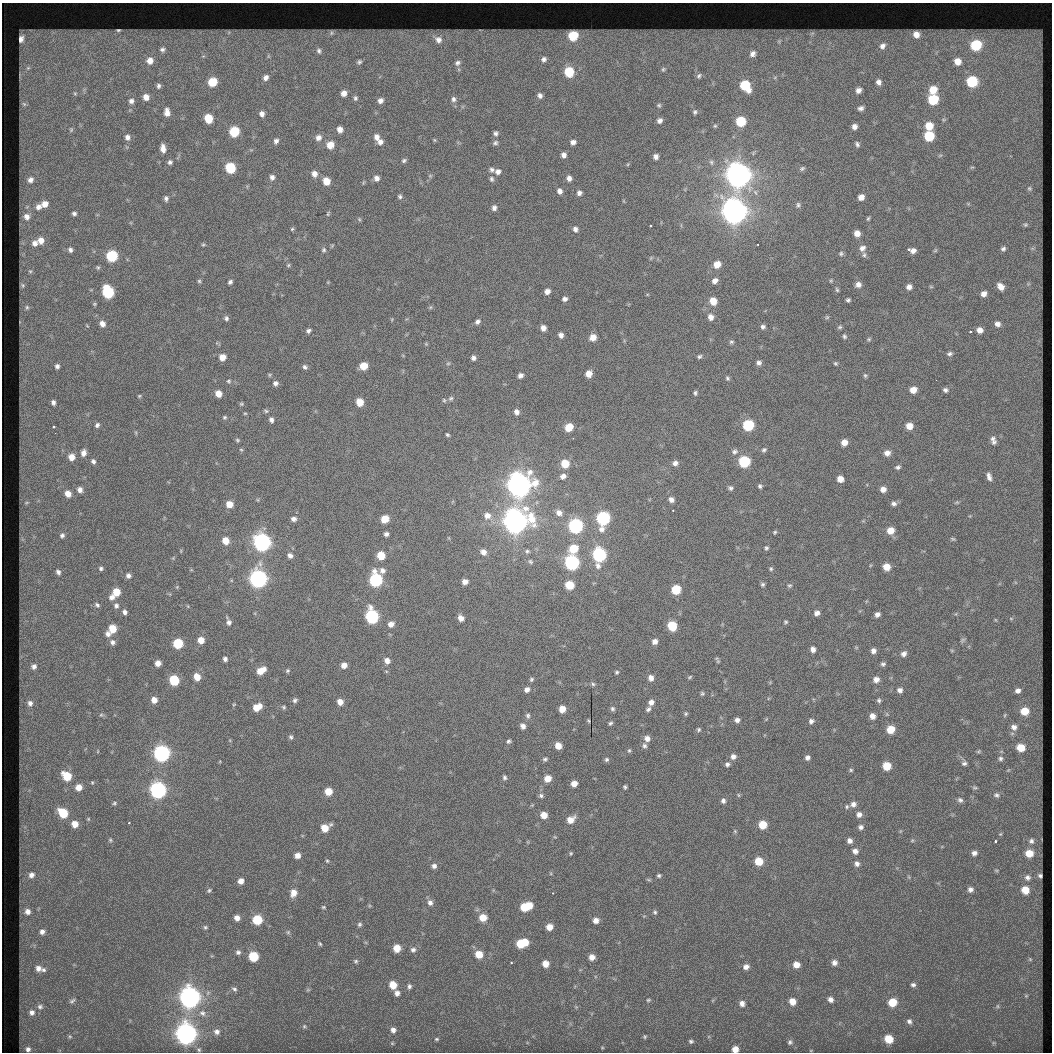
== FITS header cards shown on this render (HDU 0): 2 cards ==
NAXIS1  =                 1050  /
NAXIS2  =                 1050  /

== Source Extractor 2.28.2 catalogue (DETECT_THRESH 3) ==
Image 1050 x 1050 px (HDU 0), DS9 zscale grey, 1 PNG px = 1 image px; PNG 1054 x 1054 px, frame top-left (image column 1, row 1050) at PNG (2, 3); no overlay
Background 19.9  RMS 1.7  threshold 5.24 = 3 sigma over >= 5 px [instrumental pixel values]
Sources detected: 482; all 482 listed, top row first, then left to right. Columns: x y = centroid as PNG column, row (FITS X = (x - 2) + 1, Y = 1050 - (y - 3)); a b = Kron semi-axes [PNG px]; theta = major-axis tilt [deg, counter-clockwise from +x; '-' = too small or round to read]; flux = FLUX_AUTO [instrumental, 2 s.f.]
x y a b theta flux
118 30 10 6 3 360
481 30 8 3 -5 180
53 32 11 8 7 610
229 32 7 7 - 310
98 33 9 7 1 640
332 33 8 7 - 370
812 33 9 8 - 480
916 34 9 8 - 1100
573 36 8 7 - 4800
21 39 7 5 72 680
438 39 17 12 -37 1600
779 41 10 8 73 690
976 45 8 8 - 7200
882 46 11 9 43 940
162 49 8 8 - 470
319 51 9 7 -79 470
753 54 10 9 - 820
268 56 6 4 -72 160
544 59 7 7 - 430
150 61 8 7 - 960
957 61 7 7 - 1100
359 62 6 5 - 230
458 63 8 6 37 340
28 68 7 6 - 290
663 69 6 4 68 170
569 72 7 6 - 4400
699 76 7 5 47 230
266 78 5 4 - 470
972 81 7 7 - 7000
212 82 7 6 - 3000
878 82 5 4 - 430
745 85 9 7 -54 5000
158 86 4 3 - 220
858 90 5 4 - 520
933 90 7 6 - 1800
75 93 6 5 - 180
344 93 5 5 - 700
540 96 5 4 - 340
146 97 5 5 - 770
355 98 5 5 - 200
453 99 7 6 - 330
933 100 7 6 - 5300
131 101 5 5 - 400
380 101 5 5 - 480
24 104 8 5 -11 250
659 105 6 6 - 200
861 108 6 5 - 380
167 112 8 5 -87 750
695 112 6 5 - 210
262 114 6 5 - 520
208 118 7 6 - 3100
659 121 7 7 - 520
741 121 7 6 - 4600
715 126 5 4 - 130
929 126 8 7 - 1900
854 127 7 6 - 640
340 129 7 6 - 820
71 130 7 5 70 200
234 132 7 6 - 6000
496 133 8 8 - 430
929 136 7 7 - 5300
127 137 7 6 - 460
377 137 9 7 -77 740
318 138 9 8 - 780
434 140 5 5 - 150
276 141 8 7 - 490
380 142 8 7 - 610
573 142 8 6 17 600
495 143 8 7 - 370
857 144 9 6 -65 370
330 145 8 7 - 1700
163 149 10 6 -81 860
564 155 7 7 - 620
656 157 6 6 - 510
404 160 8 6 32 310
170 162 7 6 - 350
711 162 6 5 - 200
628 164 6 4 47 160
972 167 6 3 18 140
230 168 7 6 - 6200
802 168 7 4 37 200
492 169 9 8 - 470
498 172 10 8 13 730
314 174 10 8 -75 870
738 175 9 8 - 200000
430 176 6 5 - 230
272 177 8 7 - 570
377 178 8 8 - 650
569 178 8 7 - 700
492 179 9 7 -76 430
30 180 7 6 - 500
326 181 8 7 - 1700
363 182 7 4 71 180
1029 188 7 6 - 270
560 191 9 7 -65 660
579 193 8 8 - 590
400 196 8 7 - 390
861 197 7 6 - 870
166 198 7 6 - 360
45 204 7 6 - 860
798 205 5 4 - 170
38 207 6 6 - 500
494 208 9 8 - 640
734 212 9 8 - 200000
74 214 5 4 - 300
328 214 8 6 85 280
27 216 6 6 - 500
868 218 6 5 - 210
359 219 8 6 -74 270
1025 224 7 6 - 270
650 226 3 2 - 170
292 229 6 5 - 240
575 229 8 7 - 500
857 233 7 6 - 890
41 240 7 6 - 910
35 243 6 6 - 530
203 245 6 5 - 210
758 245 3 2 - 180
332 246 7 4 63 180
862 248 9 8 - 760
1032 248 7 4 -19 200
908 249 3 3 - 500
1003 249 7 7 - 350
70 250 6 5 - 350
324 250 8 7 - 420
935 250 6 5 - 180
913 251 8 6 25 620
841 254 6 6 - 240
864 255 8 6 -80 360
112 256 7 7 - 8600
717 264 6 5 - 1300
288 265 7 5 42 230
98 267 6 5 - 200
30 271 5 4 - 150
199 281 7 5 -17 220
715 281 5 4 - 540
230 282 7 6 - 350
328 282 5 4 - 120
1028 284 6 5 - 230
23 285 5 5 - 150
858 285 8 7 - 680
909 287 8 8 - 640
931 287 6 4 -1 150
1001 287 11 8 -49 1000
837 290 6 4 -72 190
547 291 5 4 - 580
108 292 9 7 -69 9500
984 294 7 7 - 720
565 299 5 4 - 380
848 300 6 6 - 250
713 301 6 5 - 1300
94 304 6 5 - 170
27 307 5 4 - 170
711 317 5 4 - 570
827 317 6 5 - 150
226 318 7 6 - 370
477 322 4 4 - 290
102 324 7 6 - 760
997 324 9 8 - 670
763 327 4 4 - 250
840 327 7 5 15 220
543 328 5 4 - 540
980 330 8 7 - 810
308 331 6 5 - 300
971 331 3 3 - 850
561 335 5 4 - 380
844 336 7 6 - 280
593 337 5 5 - 1000
869 339 7 6 - 290
731 342 5 3 - 150
949 354 8 6 4 370
222 357 7 7 - 1300
699 357 4 3 - 170
473 358 4 4 - 290
759 363 4 4 - 270
835 363 5 5 - 180
57 366 5 5 - 350
364 366 6 5 - 1700
304 367 5 4 - 240
589 374 5 5 - 1100
520 375 5 4 - 400
865 375 7 7 - 310
727 378 4 4 - 160
936 380 2 2 - 260
229 381 7 7 - 310
275 383 5 4 - 370
913 390 9 8 - 1300
945 390 8 7 - 430
218 393 7 6 - 1300
695 393 4 3 - 170
139 396 5 4 - 160
451 398 6 4 29 150
53 402 5 4 - 340
360 402 6 5 - 1700
241 404 6 4 -20 160
266 411 5 4 - 150
517 412 5 4 - 390
245 413 5 3 - 100
224 417 4 4 - 170
271 420 5 4 - 340
97 425 7 6 - 350
748 425 7 6 - 8500
53 426 3 3 - 540
909 426 9 8 - 1300
569 427 6 6 - 2300
136 433 6 4 -72 160
447 435 3 3 - 140
573 438 3 2 - 98
237 440 4 3 - 130
993 440 13 8 -74 710
844 442 7 6 - 1000
241 450 4 3 - 81
764 450 4 3 - 190
735 451 6 5 - 250
83 453 8 6 77 650
887 453 8 8 - 880
71 457 7 7 - 1000
93 461 7 6 - 350
744 462 7 6 - 8600
675 463 5 5 - 430
565 464 7 6 - 2500
898 467 8 6 14 380
563 476 7 6 - 580
989 477 12 7 -71 660
840 479 5 5 - 980
519 485 9 8 - 170000
760 486 4 3 - 180
730 488 5 4 - 230
883 489 6 6 - 690
80 490 7 6 - 570
68 494 7 6 - 970
671 499 5 5 - 470
957 502 7 4 7 210
894 503 7 6 - 380
229 504 5 5 - 1300
673 510 3 2 - 170
559 513 9 7 -33 760
487 516 10 9 - 970
970 516 4 4 - 130
603 518 9 7 75 19000
293 519 5 4 - 370
385 519 6 6 - 2100
515 522 10 9 - 170000
575 526 7 7 - 24000
890 530 7 6 - 1400
775 532 4 3 - 120
386 534 4 4 - 330
62 535 6 5 - 320
953 539 8 5 -10 210
225 541 6 5 - 1400
262 542 7 7 - 50000
766 548 3 3 - 150
573 549 8 7 - 2800
181 551 6 3 -73 120
527 551 7 6 - 280
483 552 7 6 - 620
290 555 5 4 - 360
381 555 6 6 - 2100
599 555 9 7 -85 20000
173 558 5 5 - 140
530 561 7 6 - 220
572 562 8 7 - 24000
886 567 6 5 - 1400
101 568 6 5 - 280
771 569 3 2 - 110
382 570 6 6 - 430
58 572 6 5 - 330
128 576 7 7 - 490
258 579 8 7 - 52000
376 580 8 7 - 16000
465 582 5 5 - 620
763 584 3 3 - 160
570 585 7 6 - 2500
789 585 4 2 - 100
177 587 4 4 - 140
676 589 6 6 - 4000
116 592 7 6 - 2300
112 597 8 7 - 620
97 605 8 6 -41 300
116 606 8 7 - 490
125 612 7 6 - 450
817 613 5 4 - 430
877 614 5 4 - 430
372 617 8 7 - 16000
461 618 5 5 - 650
1011 618 6 4 -1 170
996 620 6 3 -70 130
229 622 5 4 - 310
786 622 3 2 - 120
391 624 5 5 - 580
672 626 6 6 - 4200
112 629 7 6 - 2300
108 634 8 7 - 570
201 640 5 5 - 1300
962 640 8 5 42 260
655 641 5 5 - 500
112 642 8 7 - 470
178 643 6 6 - 5300
813 649 5 4 - 460
952 650 6 4 -1 140
873 651 5 4 - 480
904 654 7 6 - 530
225 659 4 4 - 320
387 661 5 5 - 550
158 663 6 6 - 870
883 664 6 5 - 260
344 665 5 5 - 740
34 666 5 5 - 370
261 671 8 5 30 1500
287 671 5 4 - 130
617 672 3 3 - 140
197 677 7 6 - 1500
690 677 4 3 - 91
651 678 5 4 - 520
531 679 3 3 - 140
876 679 7 6 - 750
174 680 7 6 - 5400
593 684 5 4 - 140
527 689 5 4 - 410
900 690 7 7 - 530
1018 691 6 6 - 520
702 693 4 4 - 130
154 700 7 7 - 870
295 700 5 5 - 220
879 700 7 6 - 270
340 702 5 5 - 770
651 702 5 4 - 490
30 703 6 6 - 400
234 704 5 4 - 130
257 707 8 6 28 1500
284 707 5 4 - 150
562 709 6 5 - 1100
612 709 3 3 - 170
648 709 5 3 - 210
1025 711 7 7 - 2200
686 714 4 3 - 130
101 715 5 5 - 190
1005 715 6 3 71 140
528 716 6 6 - 220
872 716 7 6 - 780
737 720 4 4 - 410
589 721 3 2 - 110
811 721 4 4 - 300
610 723 4 3 - 180
523 726 6 5 - 480
1014 727 8 8 - 660
891 729 7 6 - 2500
699 730 4 4 - 160
291 737 6 4 -62 230
647 738 7 6 - 660
509 741 6 5 - 230
558 746 6 6 - 1200
644 746 7 6 - 340
1021 748 7 6 - 2200
629 751 6 4 74 190
978 751 7 4 21 150
162 753 7 7 - 39000
733 756 7 7 - 580
807 758 6 5 - 420
1000 758 6 6 - 290
545 759 7 6 - 280
607 760 6 6 - 280
964 763 7 6 - 300
727 764 7 6 - 380
887 766 6 6 - 2500
851 770 5 5 - 180
67 776 8 7 - 3600
504 777 8 6 -83 350
548 778 8 7 - 1400
92 782 5 4 - 120
574 783 6 6 - 1100
78 787 7 6 - 1200
625 787 6 5 - 240
975 788 8 4 -1 160
158 790 8 7 - 40000
328 791 6 6 - 1900
738 795 6 5 - 180
997 795 7 6 - 290
541 796 7 7 - 380
960 800 6 5 - 290
723 801 7 6 - 430
114 803 5 4 - 150
853 804 7 7 - 550
847 807 6 5 - 210
63 813 9 7 -47 3700
859 814 6 6 - 550
544 815 7 7 - 1400
571 820 10 7 38 1300
129 822 3 2 - 420
75 824 6 6 - 1200
763 825 7 6 - 2500
861 827 5 5 - 350
324 828 7 6 - 1900
735 831 5 4 - 150
555 837 5 4 - 130
110 840 4 4 - 130
849 841 5 5 - 490
912 841 5 3 - 110
995 841 3 2 - 330
1031 841 6 6 - 330
855 851 5 5 - 540
571 853 5 4 - 150
974 853 5 4 - 380
1029 853 6 6 - 1900
297 855 5 5 - 830
327 861 4 3 - 140
759 861 6 6 - 2500
857 864 6 5 - 410
434 866 6 6 - 430
31 875 9 8 - 790
659 875 4 4 - 220
1040 876 4 3 - 210
1027 877 7 6 - 380
241 881 5 5 - 690
970 889 5 4 - 400
209 890 5 4 - 170
1025 890 6 6 - 1900
293 893 7 6 - 990
553 893 2 2 - 420
430 903 7 6 - 480
526 906 10 6 21 4100
323 907 4 4 - 130
27 912 9 8 - 810
655 912 5 4 - 190
237 918 5 5 - 690
483 918 6 6 - 1900
257 920 6 6 - 5000
596 920 5 5 - 760
359 924 5 5 - 200
205 927 4 4 - 160
549 927 5 5 - 1200
42 932 7 6 - 550
288 932 5 5 - 150
525 942 5 5 - 1700
320 944 5 3 - 140
521 944 7 6 - 2900
397 948 6 5 - 1900
413 950 6 5 - 290
238 952 5 5 - 250
479 954 6 6 - 1900
253 956 6 6 - 5100
592 957 5 5 - 790
1030 959 5 5 - 130
356 961 5 4 - 160
511 963 3 2 - 380
834 963 5 5 - 430
545 964 6 5 - 1100
796 965 6 5 - 970
746 967 5 4 - 480
38 968 8 7 - 610
43 970 7 6 - 310
393 985 6 5 - 1900
913 985 5 4 - 270
409 986 4 3 - 230
234 989 7 4 -14 230
397 993 5 4 - 470
1026 996 5 5 - 160
190 997 8 8 - 100000
830 999 5 4 - 430
648 1000 3 3 - 120
72 1001 8 4 34 240
792 1001 6 5 - 1000
892 1002 6 6 - 2500
742 1003 5 4 - 480
997 1006 7 6 - 270
40 1007 7 6 - 300
32 1012 6 6 - 400
202 1013 9 7 -31 450
909 1021 8 7 - 450
304 1026 4 4 - 120
393 1030 4 4 - 430
217 1032 6 6 - 420
186 1034 8 8 - 100000
70 1036 6 4 -1 150
645 1037 4 3 - 93
436 1039 3 2 - 90
889 1039 6 6 - 2600
691 1041 3 3 - 140
790 1042 4 3 - 180
993 1043 8 6 0 290
28 1049 4 4 - 310
735 1049 5 5 - 1100
At the frame edge (FLAGS 8, measured only in part): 1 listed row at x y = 735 1049